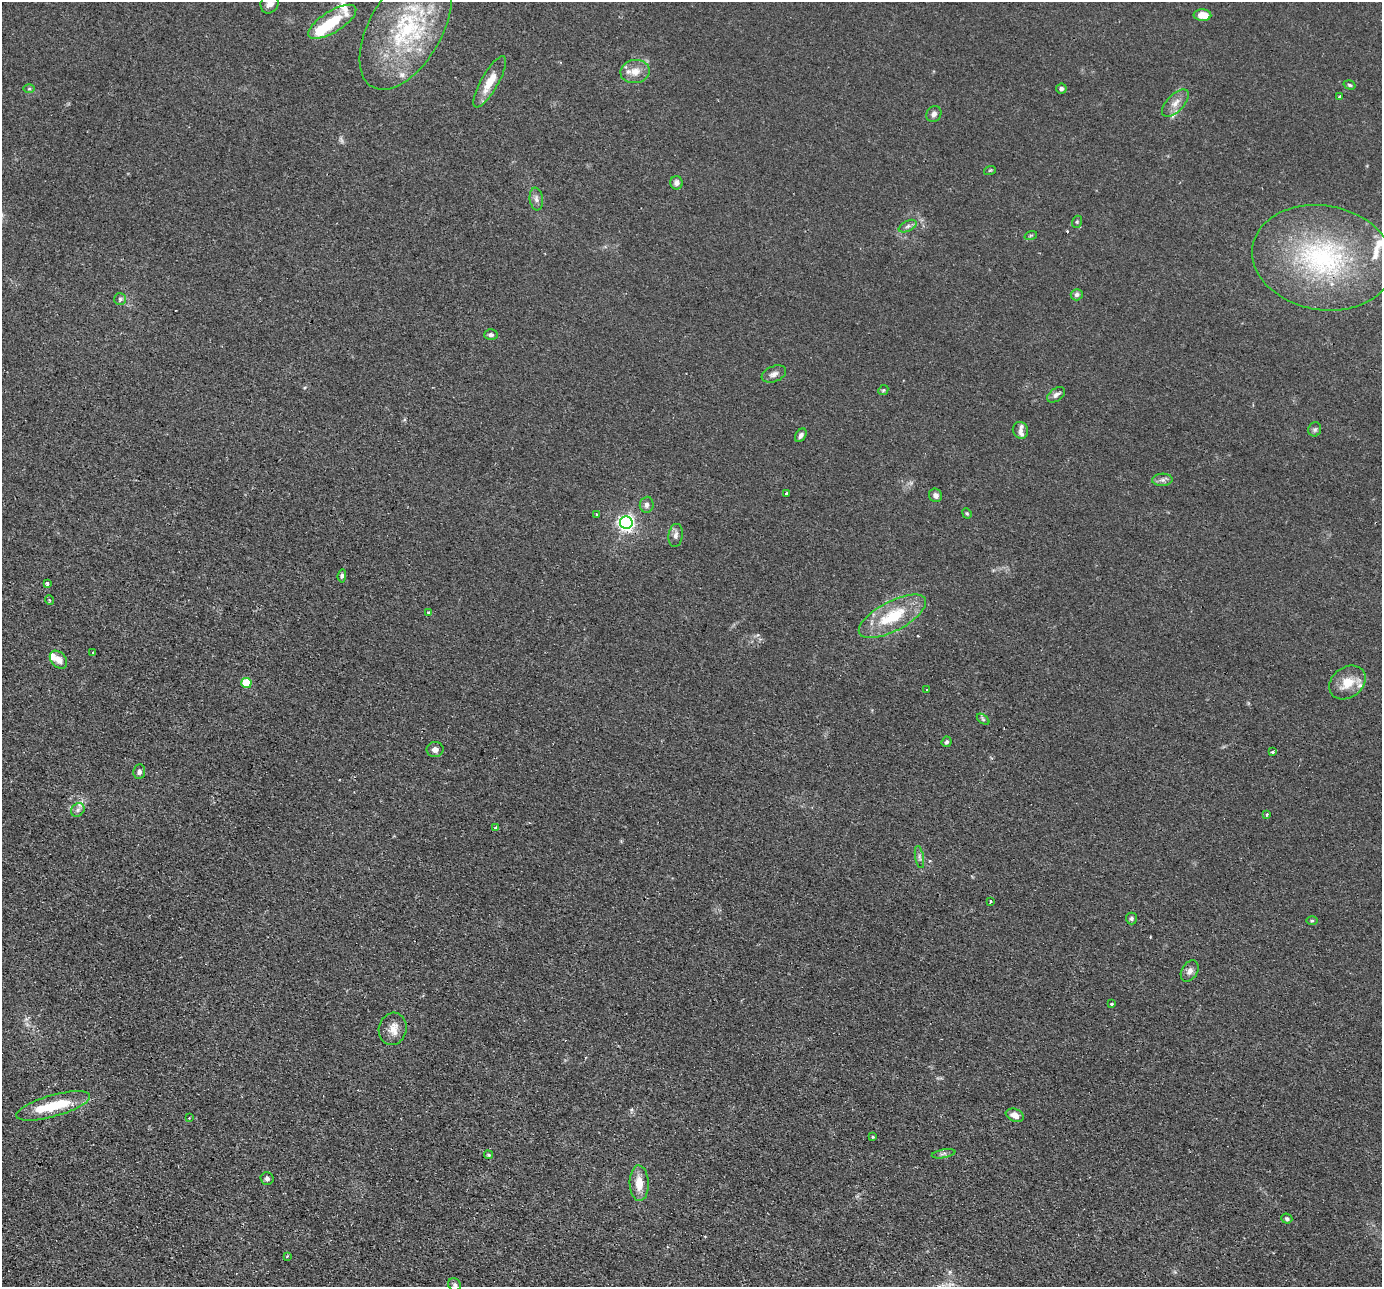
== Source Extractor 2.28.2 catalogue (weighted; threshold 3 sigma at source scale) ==
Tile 7 of 4 x 4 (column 3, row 2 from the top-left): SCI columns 2790-4169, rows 2868-4152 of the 5579 x 5601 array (HDU 1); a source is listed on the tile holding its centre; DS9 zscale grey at full resolution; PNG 1384 x 1289 px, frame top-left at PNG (2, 2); each listed source drawn as its Kron ellipse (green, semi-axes under 4 px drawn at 4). Shown black and unused: <1% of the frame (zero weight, under 2 of 3 exposures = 3% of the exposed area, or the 3 px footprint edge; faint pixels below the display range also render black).
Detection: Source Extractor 2.28.2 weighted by HDU 2 'WHT'; one run over the whole footprint, this tile lists its part. Background 0.0305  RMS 0.0054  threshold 0.0242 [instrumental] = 3 sigma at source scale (4.5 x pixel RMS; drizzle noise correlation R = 1.50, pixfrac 1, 0.05/0.05 arcsec/px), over >= 5 px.
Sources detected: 86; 1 too faint to see at this stretch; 2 inside a brighter object's white glare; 2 cosmic-ray / hot-pixel residue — neither listed nor drawn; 9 inside a brighter listed object's ellipse — not listed separately; the other 72 listed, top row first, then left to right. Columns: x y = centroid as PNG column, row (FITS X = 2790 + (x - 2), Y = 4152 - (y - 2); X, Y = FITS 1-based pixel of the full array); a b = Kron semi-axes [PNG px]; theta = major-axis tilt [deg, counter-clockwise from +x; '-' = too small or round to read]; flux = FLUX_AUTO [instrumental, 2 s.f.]
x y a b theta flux
270 3 10 8 65 3.9
1202 15 9 5 -2 7.2
332 22 27 10 32 21
406 29 67 36 60 67
635 72 15 11 9 6.2
490 82 29 8 60 9.7
1350 85 6 4 -18 0.87
29 89 6 4 1 0.76
1061 89 5 5 - 1.4
1340 97 4 3 - 1.3
1175 103 17 8 46 4.4
934 114 8 7 - 1.7
990 170 6 3 18 0.55
677 183 6 6 - 2.2
536 199 11 6 -82 2.2
1077 222 6 5 - 0.82
908 226 9 5 27 1.6
1031 235 6 4 19 0.65
1323 258 71 52 -10 100
1077 295 6 5 - 1.6
120 299 6 6 - 1.3
491 335 6 5 - 1.4
774 374 13 8 22 2.5
883 390 5 4 - 0.65
1056 395 10 6 36 2.1
1315 429 7 6 - 1.3
1020 430 8 7 - 1.6
801 435 7 5 57 1.8
1162 480 10 6 3 1.9
786 493 3 3 - 0.72
936 495 7 6 - 1.9
647 505 8 7 - 1.9
967 513 5 4 - 0.68
597 515 3 3 - 0.93
626 522 6 6 - 180
676 535 11 7 81 2.3
342 576 7 4 84 1
47 584 3 3 - 1.8
49 600 5 3 - 0.58
429 613 4 3 - 1.7
892 616 37 14 28 25
93 653 4 3 - 0.67
58 660 10 7 -47 4.4
1347 682 19 15 36 9.9
246 683 5 5 - 19
927 690 3 2 - 0.62
983 719 7 4 -38 0.86
947 742 5 5 - 0.97
435 750 8 7 - 2.5
1273 752 3 3 - 0.95
139 772 7 6 - 1.6
78 810 7 6 - 1.8
1267 814 4 3 - 0.91
496 828 4 3 - 2.5
919 857 11 4 -79 1.5
990 901 3 3 - 1.7
1131 918 6 5 - 1.1
1312 921 5 3 - 0.59
1190 971 11 8 58 2.8
1111 1004 3 3 - 0.69
393 1029 16 14 76 5.7
53 1106 38 10 16 22
1015 1115 9 6 -20 3.9
189 1118 3 2 - 0.45
873 1137 3 2 - 0.65
943 1154 12 3 10 1.2
488 1155 4 4 - 0.88
267 1178 6 6 - 1.3
639 1183 18 9 -88 8.2
1287 1219 5 5 - 1.1
287 1256 4 3 - 0.5
455 1285 7 6 - 1.2
Isophote crosses this tile's border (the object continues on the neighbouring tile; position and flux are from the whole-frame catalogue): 1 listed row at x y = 270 3